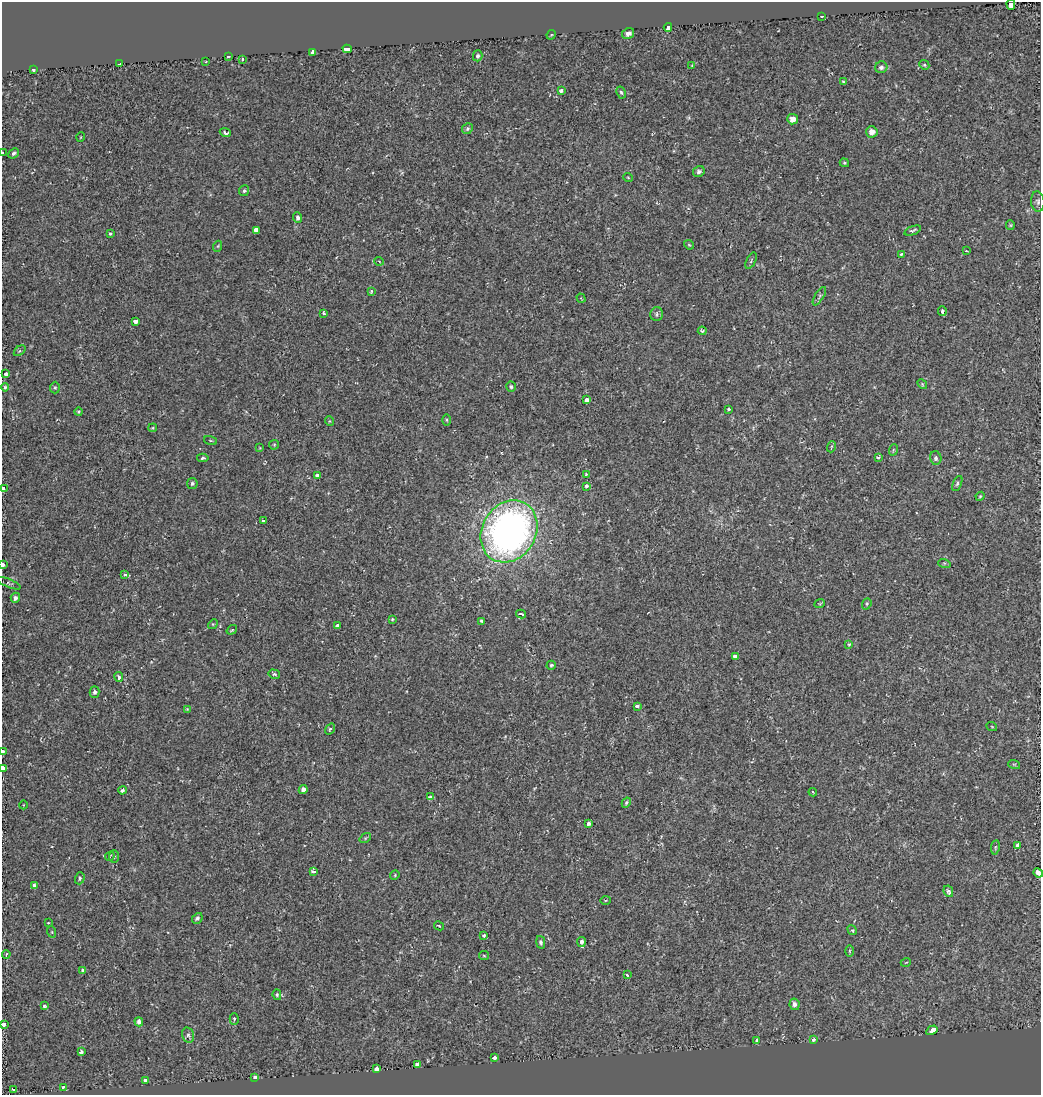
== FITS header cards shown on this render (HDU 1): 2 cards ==
NAXIS1  =                 1039
NAXIS2  =                 1093

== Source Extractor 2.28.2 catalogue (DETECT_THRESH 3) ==
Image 1039 x 1093 px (HDU 1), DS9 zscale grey, 1 PNG px = 1 image px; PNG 1043 x 1097 px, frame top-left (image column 1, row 1093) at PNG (2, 2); each listed source drawn as its Kron ellipse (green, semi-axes under 4 px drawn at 4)
Background 0.0041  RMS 0.0054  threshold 0.0162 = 3 sigma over >= 5 px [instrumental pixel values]
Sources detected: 156; all 156 listed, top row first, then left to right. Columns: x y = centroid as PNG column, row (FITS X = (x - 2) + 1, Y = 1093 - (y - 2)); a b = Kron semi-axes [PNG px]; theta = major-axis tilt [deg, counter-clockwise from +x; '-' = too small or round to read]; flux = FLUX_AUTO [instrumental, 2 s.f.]
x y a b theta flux
1011 5 5 3 - 20
822 16 3 2 - 0.45
668 27 4 3 - 8.6
628 34 6 5 - 1.7
551 35 5 4 - 0.37
347 49 4 4 - 38
313 52 4 3 - 5.9
228 56 3 2 - 0.32
478 56 5 4 - 0.69
242 59 4 3 - 7.4
206 61 2 2 - 0.23
119 64 4 3 - 5.4
924 65 5 4 - 0.44
692 66 3 3 - 0.3
881 67 6 6 - 1.1
33 70 3 3 - 0.7
843 82 3 3 - 0.42
561 90 3 3 - 2.5
621 92 6 4 -62 0.58
793 119 5 5 - 2.7
467 129 6 5 - 0.74
872 132 6 5 - 2.3
225 133 6 3 -22 0.69
81 137 4 3 - 0.28
3 153 3 2 - 2.3
13 153 5 4 - 0.75
844 163 5 3 - 0.42
699 172 6 5 - 1.1
628 178 5 3 - 0.3
244 191 5 5 - 0.58
1038 202 10 6 -85 1.1
298 218 5 4 - 1
1010 225 5 4 - 0.39
256 230 3 3 - 3
913 231 9 4 20 0.79
110 234 4 3 - 0.43
689 245 5 4 - 0.41
218 246 5 3 - 0.35
966 251 3 2 - 0.32
902 254 4 3 - 0.59
379 261 5 3 - 0.28
751 261 9 4 63 0.7
371 291 3 3 - 0.51
819 296 10 4 58 0.72
581 298 5 3 - 0.29
942 311 5 3 - 0.76
324 313 3 3 - 1.7
657 314 7 6 - 0.99
135 321 4 4 - 2.8
702 331 4 3 - 0.53
20 351 6 4 38 0.56
6 374 3 3 - 3.4
922 384 5 4 - 0.43
5 387 4 4 - 0.52
511 387 5 4 - 0.61
55 388 6 5 - 0.52
586 400 4 4 - 8.3
729 409 3 3 - 0.6
79 412 4 4 - 0.46
447 420 6 4 -89 0.44
329 421 5 3 - 0.32
153 428 4 3 - 0.41
210 441 7 3 -19 0.34
274 445 5 4 - 0.41
831 447 5 3 - 0.39
260 448 4 2 - 0.26
893 450 6 3 72 0.39
878 457 3 3 - 0.77
203 458 6 4 4 0.55
936 458 7 5 -77 0.94
317 475 4 3 - 2.1
586 475 3 3 - 0.68
192 483 5 5 - 0.77
957 484 8 4 64 0.69
586 486 3 3 - 1.2
3 489 4 3 - 13
980 496 5 4 - 0.37
263 521 3 3 - 2.4
509 531 32 27 59 200
944 563 6 4 -17 0.43
3 565 3 2 - 4.1
125 574 3 3 - 0.99
9 583 12 3 -23 0.6
15 598 5 4 - 1.1
820 603 5 3 - 0.33
867 604 6 4 69 0.52
521 614 5 3 - 1
392 619 3 3 - 0.37
482 621 4 3 - 1.4
213 624 5 4 - 0.38
337 626 4 3 - 3.6
232 630 5 3 - 0.45
849 644 4 4 - 0.34
735 656 4 3 - 4.6
551 665 4 4 - 0.57
274 674 6 4 -14 0.68
119 677 5 4 - 0.95
95 692 6 5 - 1.1
637 706 4 3 - 0.92
187 709 4 4 - 0.3
992 727 5 3 - 0.27
330 729 6 4 56 0.81
3 752 3 2 - 4.1
1014 764 6 3 -18 0.41
3 769 4 3 - 7.3
303 789 4 4 - 1.4
122 790 4 3 - 1.7
813 792 4 3 - 0.37
430 796 4 3 - 1.9
626 803 5 4 - 0.53
23 805 4 3 - 0.25
588 823 4 3 - 1.6
365 838 6 4 35 0.54
1018 845 4 3 - 3.2
995 847 7 3 82 0.5
110 856 5 2 - 0.3
114 856 6 5 - 0.6
313 871 4 4 - 1.3
1038 873 5 3 - 17
395 875 5 4 - 0.38
80 878 6 4 73 0.85
34 885 4 4 - 1.1
948 891 6 4 -63 1.5
606 900 5 3 - 0.33
197 918 6 4 48 0.84
48 923 4 3 - 0.27
439 926 5 3 - 0.52
852 930 5 4 - 0.56
52 932 6 3 -71 0.33
484 935 4 4 - 0.55
541 942 6 4 -77 0.75
581 942 5 3 - 5.4
849 951 6 4 -90 0.45
6 954 4 3 - 0.38
484 956 5 4 - 0.39
906 962 5 3 - 0.3
83 970 4 4 - 0.69
627 975 3 3 - 0.53
277 995 5 4 - 0.51
794 1004 6 5 - 1.3
44 1006 3 3 - 1.5
234 1019 6 4 -89 0.65
139 1022 4 3 - 1.7
4 1024 3 3 - 6.8
932 1030 6 3 30 21
188 1035 8 5 -75 0.86
813 1039 3 3 - 4.3
757 1041 4 3 - 7.2
81 1052 4 3 - 1.4
494 1058 4 3 - 2.1
417 1065 4 3 - 8.9
376 1069 4 3 - 8
254 1078 3 3 - 12
145 1080 3 3 - 3.1
63 1087 3 3 - 4.9
14 1089 3 3 - 0.65
At the frame edge (FLAGS 8, measured only in part): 8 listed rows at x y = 1011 5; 3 153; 3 489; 3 565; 3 752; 3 769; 1038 873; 4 1024